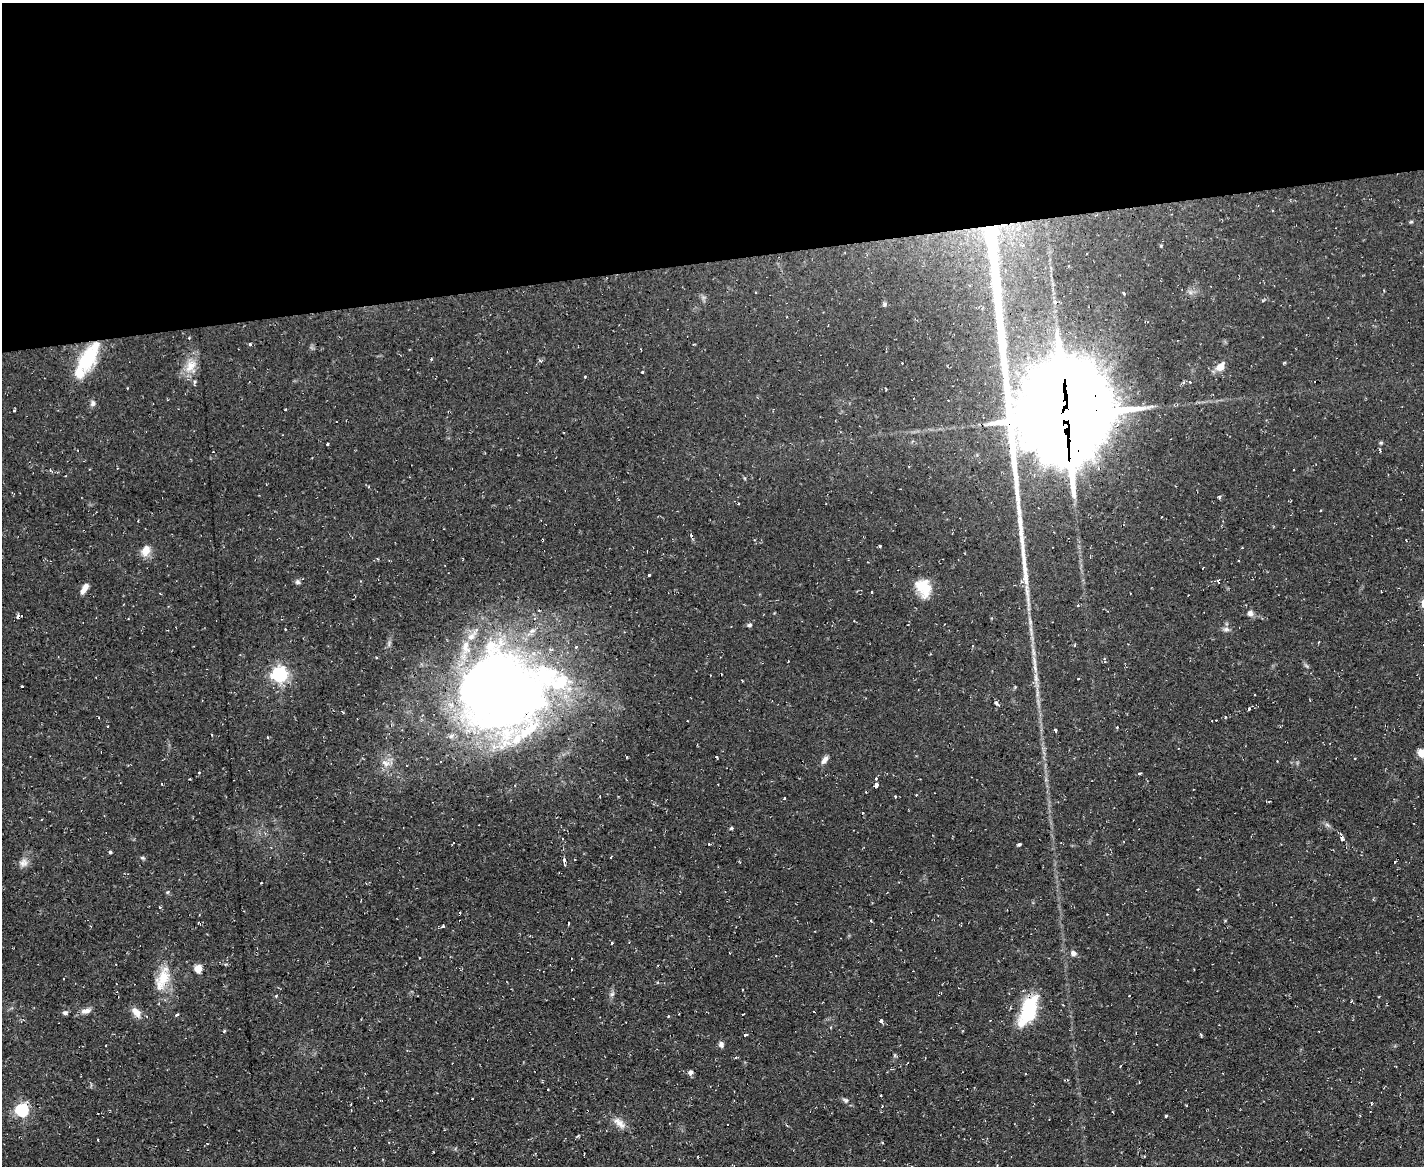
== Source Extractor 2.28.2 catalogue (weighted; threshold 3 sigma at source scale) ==
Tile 2 of 3 x 4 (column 2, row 1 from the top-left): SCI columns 1549-2970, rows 3493-4656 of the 4627 x 4656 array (HDU 1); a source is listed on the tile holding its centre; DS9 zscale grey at full resolution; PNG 1426 x 1168 px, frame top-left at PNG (2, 3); no overlay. Shown black and unused: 22% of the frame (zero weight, under 2 of 3 exposures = <1% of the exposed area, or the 3 px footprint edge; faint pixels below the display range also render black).
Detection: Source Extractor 2.28.2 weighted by HDU 2 'WHT'; one run over the whole footprint, this tile lists its part. Background 0.0853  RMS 0.0072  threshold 0.0326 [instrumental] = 3 sigma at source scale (4.5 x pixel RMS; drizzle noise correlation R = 1.50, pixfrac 1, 0.05/0.05 arcsec/px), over >= 5 px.
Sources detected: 133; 2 inside a brighter object's white glare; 26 cosmic-ray / hot-pixel residue — not listed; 7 inside a brighter listed object's ellipse — not listed separately; the other 98 listed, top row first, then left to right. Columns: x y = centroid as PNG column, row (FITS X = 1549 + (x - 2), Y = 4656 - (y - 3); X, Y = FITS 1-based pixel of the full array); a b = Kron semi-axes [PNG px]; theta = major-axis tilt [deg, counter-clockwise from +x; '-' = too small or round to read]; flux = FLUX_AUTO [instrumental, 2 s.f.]
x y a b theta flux
1411 222 6 4 2 0.84
1124 293 3 3 - 2.3
884 304 6 5 - 1.2
250 344 3 3 - 3.7
87 358 34 18 63 35
431 359 3 3 - 1.2
1284 363 4 3 - 0.93
190 366 20 14 64 11
1220 367 11 7 50 7
642 372 3 2 - 1
1190 382 4 3 - 0.79
93 403 8 6 79 2.2
286 409 3 2 - 0.92
14 410 4 3 - 0.52
1066 415 72 37 -67 10000
1381 443 5 4 - 0.91
327 444 3 3 - 1.8
1219 497 4 4 - 1.1
1321 511 3 3 - 1.4
691 535 4 3 - 1.6
542 540 4 2 - 0.92
880 546 3 3 - 0.79
146 551 13 9 73 7.6
649 575 3 3 - 1.7
1218 581 5 3 - 1.1
298 582 7 7 - 1.8
923 588 21 15 -61 17
84 589 12 5 61 5.4
872 592 3 2 - 0.75
1250 613 8 8 - 2.7
17 617 5 3 - 1.3
749 625 6 5 - 1.6
285 629 3 2 - 0.76
1226 629 9 6 -9 2.1
1074 645 4 3 - 0.74
973 646 3 3 - 0.84
279 674 6 6 - 220
1036 678 13 5 -85 4
1078 678 3 2 - 0.69
742 680 3 2 - 0.71
22 686 3 2 - 0.78
501 694 104 74 -69 610
996 703 5 4 - 1.9
1249 709 3 3 - 1.6
1055 730 4 3 - 1.8
267 737 4 2 - 0.5
1422 753 5 5 - 22
627 757 4 2 - 0.54
716 757 3 2 - 1
825 760 10 6 49 3.3
385 763 14 8 -27 5.5
1139 773 3 3 - 1.8
876 778 3 3 - 0.98
876 785 4 4 - 13
895 797 3 2 - 2.1
784 798 3 2 - 0.88
731 828 4 4 - 0.85
562 838 3 2 - 0.61
709 844 3 2 - 0.8
1019 844 3 3 - 4.9
110 852 5 4 - 0.86
142 858 7 4 -8 1.1
564 861 6 3 89 2.9
1395 862 3 2 - 0.92
24 863 12 10 42 4.4
1198 889 3 2 - 0.52
160 907 4 3 - 0.99
568 923 4 3 - 4.5
443 926 4 4 - 0.89
612 943 3 3 - 4.1
1073 953 7 7 - 2.7
198 969 5 5 - 20
571 970 3 2 - 1.1
162 979 31 16 67 19
612 994 6 5 - 1.4
1029 1009 32 16 69 41
86 1011 13 7 12 3.9
136 1012 16 9 -52 6
814 1012 2 2 - 0.49
65 1013 6 5 - 1.7
743 1014 3 2 - 0.78
177 1015 4 3 - 1.2
668 1016 3 2 - 0.75
881 1021 4 3 - 6.5
224 1031 4 3 - 0.75
745 1035 3 3 - 1.1
721 1044 9 6 -71 2
895 1056 6 4 -19 0.86
736 1057 3 3 - 1.3
1120 1066 3 2 - 0.53
690 1072 6 5 - 2.3
1139 1082 3 2 - 0.6
881 1095 3 2 - 0.8
845 1100 11 5 -30 1.9
351 1104 2 2 - 0.52
22 1110 6 6 - 130
1166 1116 3 3 - 2.1
619 1123 19 9 -45 6.2
Overlapping masked pixels (flux is a lower limit): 4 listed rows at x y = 87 358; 1066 415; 542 540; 501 694
Isophote crosses this tile's border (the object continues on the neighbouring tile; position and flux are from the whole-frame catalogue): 1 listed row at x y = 1422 753